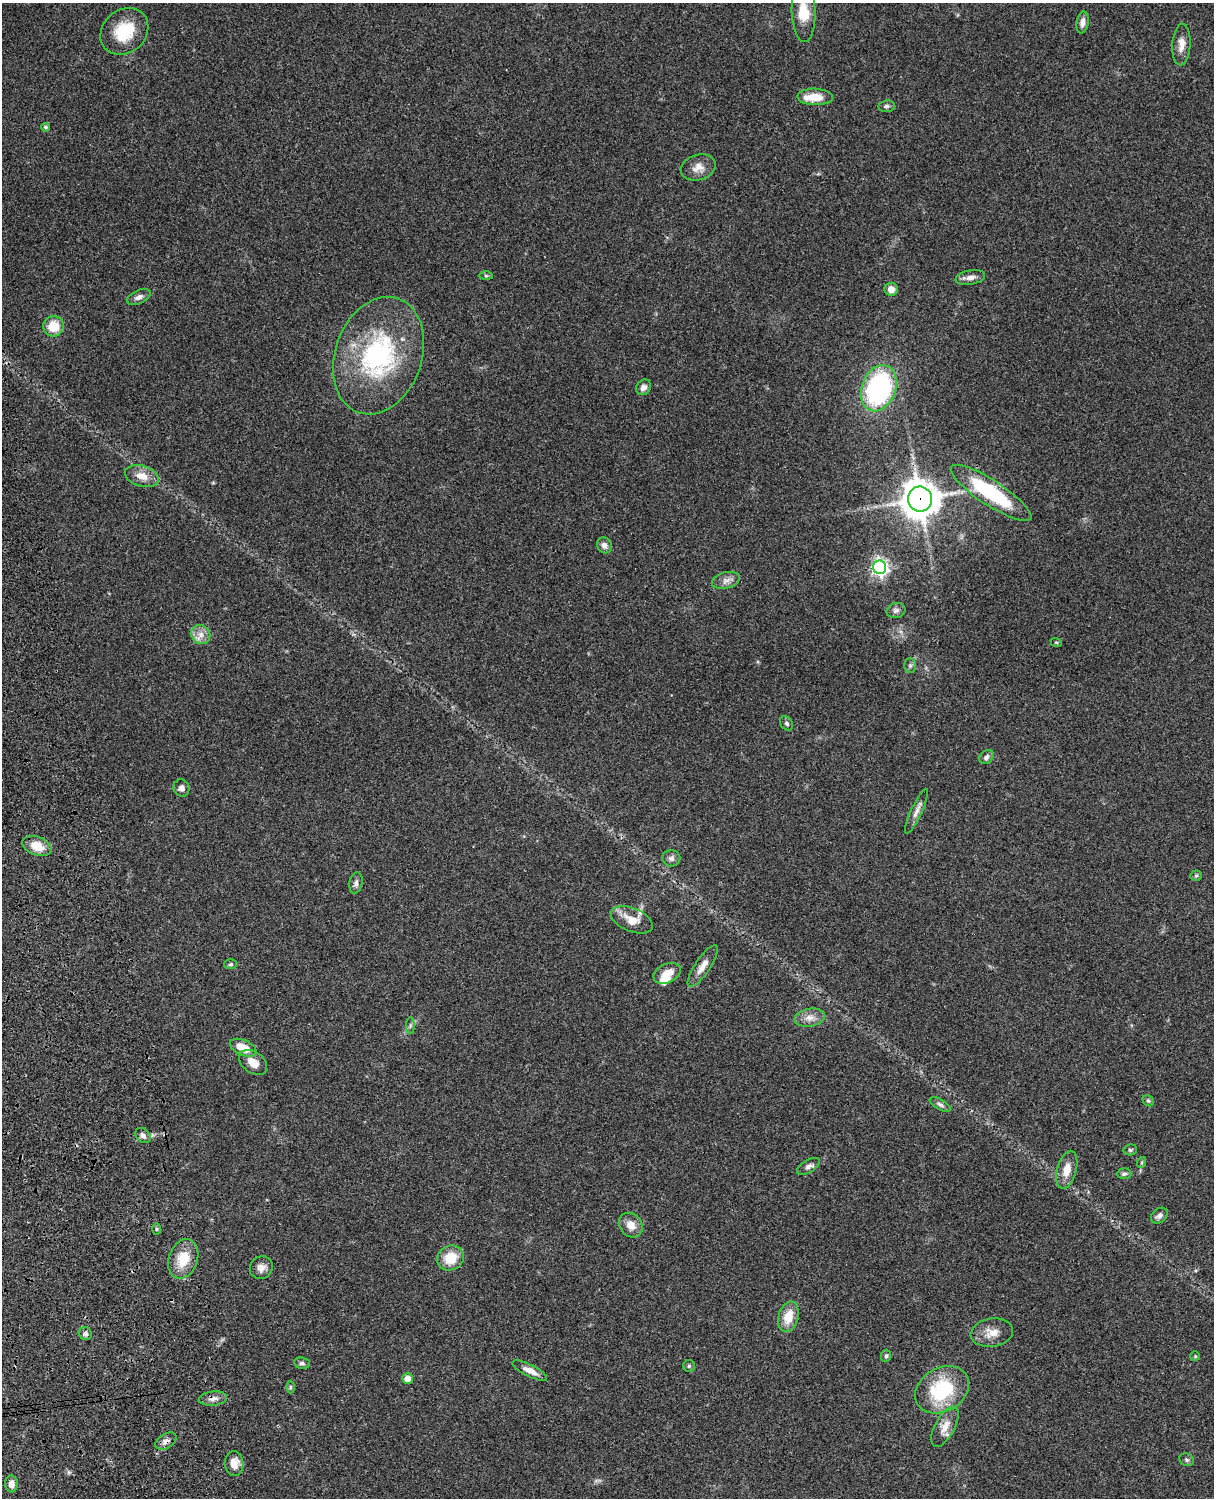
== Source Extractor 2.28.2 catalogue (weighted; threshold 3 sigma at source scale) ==
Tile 7 of 4 x 3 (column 3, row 2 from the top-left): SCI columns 2546-3757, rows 1773-3268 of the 5088 x 4927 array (HDU 1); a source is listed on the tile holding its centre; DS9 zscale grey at full resolution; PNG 1216 x 1500 px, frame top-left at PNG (2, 3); each listed source drawn as its Kron ellipse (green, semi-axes under 4 px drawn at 4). Shown black and unused: <1% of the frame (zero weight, under 3 of 4 exposures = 6% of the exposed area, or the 3 px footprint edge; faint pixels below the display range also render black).
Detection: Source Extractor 2.28.2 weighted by HDU 2 'WHT'; one run over the whole footprint, this tile lists its part. Background 0.0962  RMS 0.0063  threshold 0.0282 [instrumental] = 3 sigma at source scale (4.5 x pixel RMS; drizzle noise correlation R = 1.50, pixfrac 1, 0.05/0.05 arcsec/px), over >= 5 px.
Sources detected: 76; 1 inside a brighter object's white glare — neither listed nor drawn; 2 inside a brighter listed object's ellipse — not listed separately; the other 73 listed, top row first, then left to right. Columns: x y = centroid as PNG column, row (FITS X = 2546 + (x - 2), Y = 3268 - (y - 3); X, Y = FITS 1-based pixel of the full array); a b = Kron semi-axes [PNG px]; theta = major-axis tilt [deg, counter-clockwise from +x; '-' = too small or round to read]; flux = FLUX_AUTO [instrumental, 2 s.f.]
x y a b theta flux
804 11 31 12 -88 17
1082 22 11 6 80 3.3
124 31 26 21 41 24
1181 45 21 9 86 5.8
815 97 17 8 -2 11
886 106 8 6 6 1.7
45 127 4 4 - 1.1
698 167 18 12 16 6.2
486 276 6 4 -1 0.97
970 277 15 7 11 3.7
891 289 7 6 - 5.2
139 297 12 6 24 3
53 326 10 10 - 13
378 356 60 43 71 97
643 387 8 7 - 3.1
879 388 24 17 69 100
142 476 17 10 -17 7.8
991 493 47 12 -33 50
920 499 12 12 - 1400
604 545 8 7 - 2.9
880 567 7 6 - 220
726 580 14 8 15 3.8
896 610 9 7 14 2.1
201 635 10 9 - 4.8
1056 642 6 3 -19 0.72
910 666 7 6 - 1.3
787 723 8 5 -58 1.4
986 757 8 6 41 2.1
181 788 9 8 - 2.9
917 811 24 5 65 3.9
37 846 15 9 -21 11
671 858 9 8 - 2.4
1196 876 6 5 - 0.97
356 883 11 6 78 2.4
632 920 22 11 -22 9.3
230 964 6 5 - 1.1
703 966 24 7 56 5.8
667 973 14 9 24 7.9
810 1018 15 9 9 5
410 1026 8 4 90 1.2
243 1048 14 7 -24 11
253 1062 16 10 -37 6.8
1148 1101 6 5 - 1.1
940 1104 12 5 -30 2
143 1135 8 6 -44 2.4
1130 1150 7 5 11 1.1
1142 1162 5 3 - 0.71
808 1166 13 6 32 2.4
1067 1170 19 9 75 7.9
1124 1174 7 5 2 1.4
1159 1216 9 7 38 2.6
631 1225 13 11 -52 6.5
157 1229 6 4 -90 0.72
450 1258 14 12 27 14
183 1259 20 14 71 15
261 1268 12 11 - 4.1
788 1317 15 10 74 12
992 1333 21 14 9 8.3
85 1334 7 6 - 1.7
886 1356 6 5 - 1.1
1195 1356 5 5 - 0.7
302 1363 8 5 -8 1.5
689 1366 6 6 - 1.2
530 1371 19 6 -26 5.6
408 1379 5 5 - 6.1
290 1387 6 4 89 0.88
942 1390 28 21 31 42
213 1399 14 7 6 3.2
945 1427 22 10 62 7.5
166 1441 11 7 33 3.4
1187 1460 7 6 - 1.4
234 1464 12 9 -87 6.6
11 1484 8 6 -86 3.8
Overlapping masked pixels (flux is a lower limit): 3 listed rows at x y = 920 499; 213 1399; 166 1441
Isophote crosses this tile's border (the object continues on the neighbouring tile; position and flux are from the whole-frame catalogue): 1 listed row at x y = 804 11